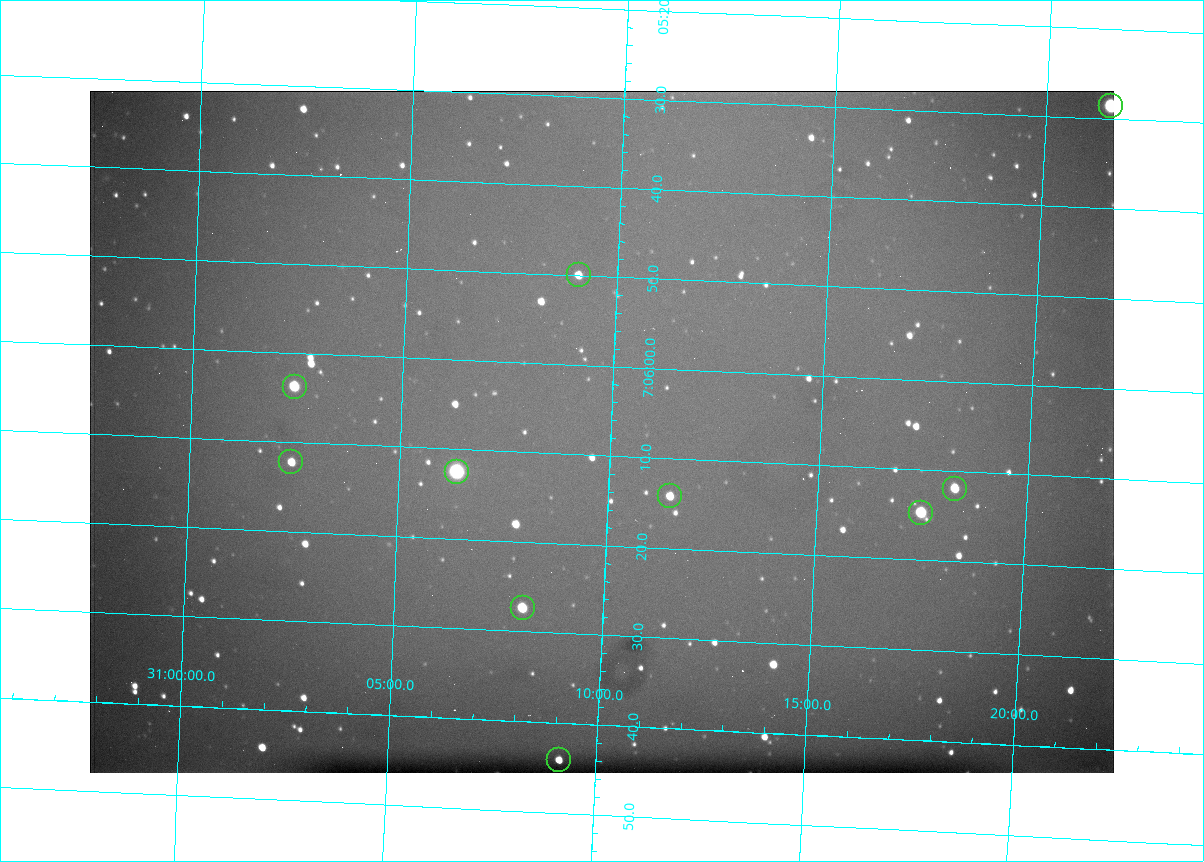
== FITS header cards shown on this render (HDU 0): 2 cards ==
NAXIS1  =                 1024 /fastest changing axis
NAXIS2  =                  682 /next to fastest changing axis

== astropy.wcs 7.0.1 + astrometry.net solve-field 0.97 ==
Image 1024 x 682 px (HDU 0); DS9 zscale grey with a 90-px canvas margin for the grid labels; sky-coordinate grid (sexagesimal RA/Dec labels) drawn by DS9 from the SOLVED WCS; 10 Tycho-2 reference stars matched to detected sources circled (green)
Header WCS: RA---TAN/DEC--TAN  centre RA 07:06:07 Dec +31:10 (106.53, +31.16 deg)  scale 1.44 arcsec/px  FOV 24.5' x 16.3'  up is -93 deg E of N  parity flipped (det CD > 0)
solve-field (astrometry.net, Tycho-2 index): VERIFIED the header's WCS against the Tycho-2 star catalogue (10 matches, 0 conflicts) and refined it, rather than solving blind
Solved WCS: RA---TAN-SIP/DEC--TAN-SIP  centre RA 07:06:07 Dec +31:10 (106.53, +31.16 deg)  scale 1.43 arcsec/px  FOV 24.4' x 16.3'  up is -92 deg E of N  parity flipped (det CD > 0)
The solver's refit moves the header's centre by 0.54 arcsec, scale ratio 0.9963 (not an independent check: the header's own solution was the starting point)
Tycho-2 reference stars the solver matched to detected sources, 10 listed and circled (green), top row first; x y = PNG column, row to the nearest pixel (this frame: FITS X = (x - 90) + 1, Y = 682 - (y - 91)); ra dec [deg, ICRS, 3 dp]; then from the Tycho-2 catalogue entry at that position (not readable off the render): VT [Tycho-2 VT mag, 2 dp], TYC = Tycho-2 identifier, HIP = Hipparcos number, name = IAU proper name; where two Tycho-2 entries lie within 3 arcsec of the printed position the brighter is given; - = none
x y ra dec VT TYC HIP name
1111 106 106.369 +31.359 8.79 2438-636-1 - -
579 275 106.458 +31.151 12.35 2438-728-1 - -
295 387 106.516 +31.041 10.39 2438-398-1 - -
291 462 106.551 +31.041 11.84 2438-663-1 - -
457 472 106.552 +31.106 9.20 2438-180-1 - -
955 489 106.550 +31.305 11.61 2438-184-1 - -
670 496 106.559 +31.192 11.79 2438-1039-1 - -
921 513 106.562 +31.292 10.01 2438-106-1 - -
523 608 106.614 +31.135 11.36 2438-550-1 - -
559 760 106.684 +31.152 11.76 2438-931-1 - -